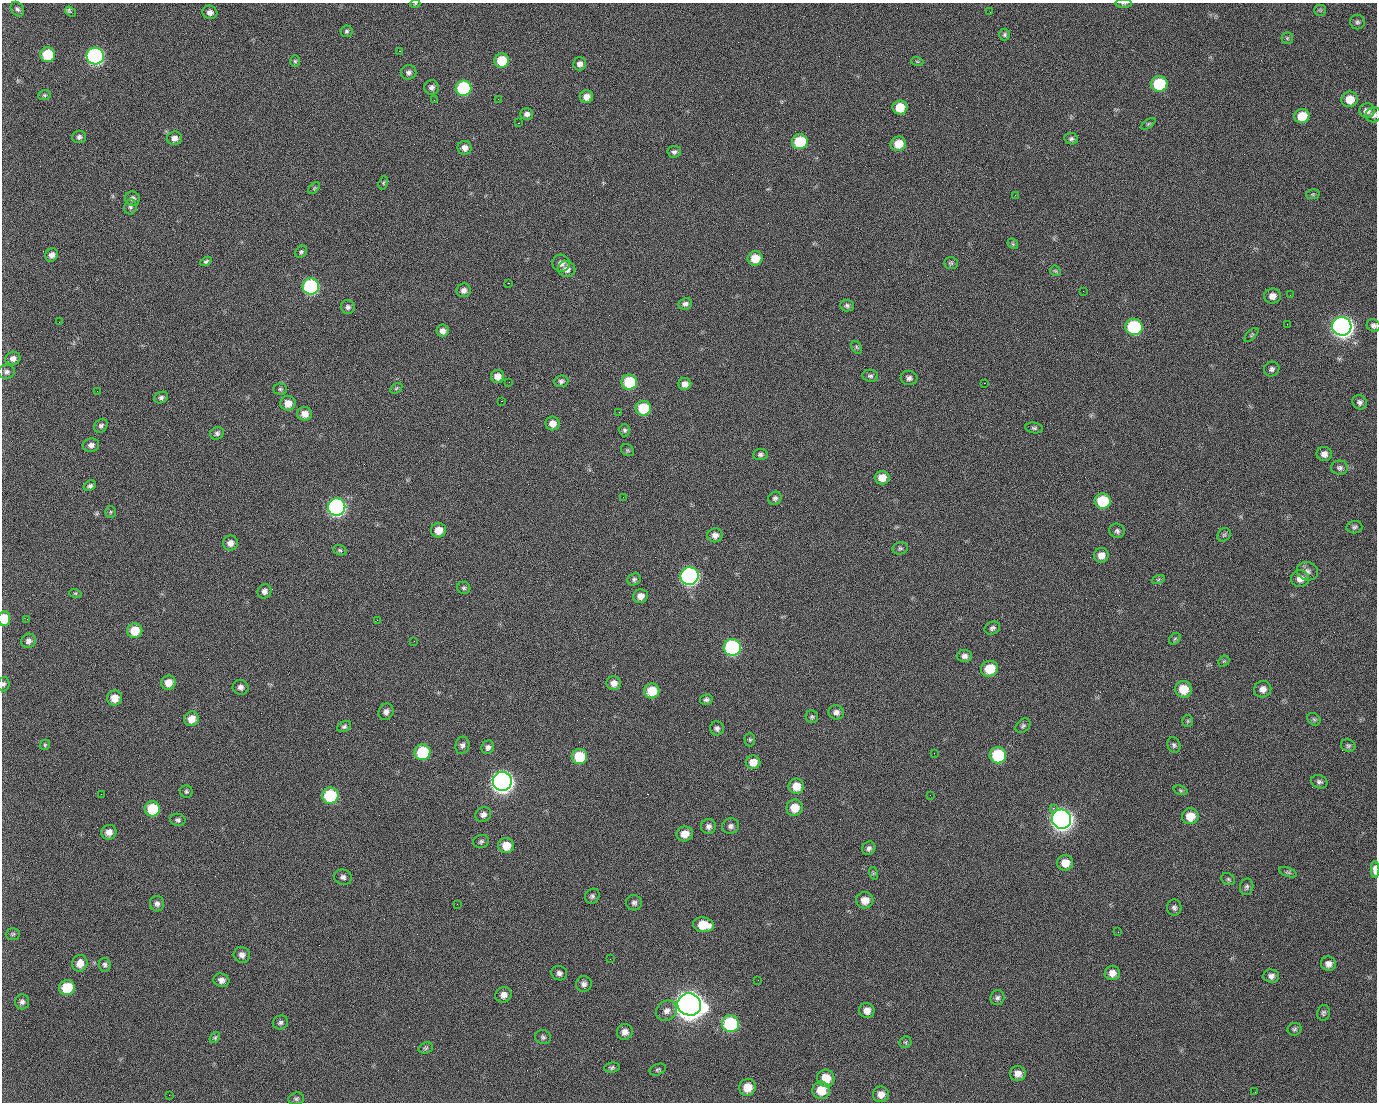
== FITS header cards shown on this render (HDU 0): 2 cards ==
NAXIS1  =                 1375 / length of data axis 1
NAXIS2  =                 1100 / length of data axis 2

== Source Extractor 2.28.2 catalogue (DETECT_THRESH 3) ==
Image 1375 x 1100 px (HDU 0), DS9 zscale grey, 1 PNG px = 1 image px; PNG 1379 x 1104 px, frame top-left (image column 1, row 1100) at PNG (2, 3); each listed source drawn as its Kron ellipse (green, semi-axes under 4 px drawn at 4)
Background 1450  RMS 28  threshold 84.8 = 3 sigma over >= 5 px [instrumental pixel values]
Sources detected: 245; all 245 listed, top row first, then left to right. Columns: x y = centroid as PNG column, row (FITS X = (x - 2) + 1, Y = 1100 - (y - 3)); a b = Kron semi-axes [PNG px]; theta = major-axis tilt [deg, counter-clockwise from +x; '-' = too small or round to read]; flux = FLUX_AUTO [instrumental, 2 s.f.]
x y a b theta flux
415 4 5 3 - 1.5e+03
1123 4 8 4 0 2.7e+03
17 9 8 6 -55 4.6e+03
1320 10 5 5 - 2.7e+03
70 12 6 3 -36 5.9e+03
210 12 7 6 - 8.2e+03
990 12 2 2 - 1.7e+03
1357 22 7 7 - 4.7e+03
347 31 6 6 - 3.8e+03
1005 35 6 5 - 3.5e+03
1287 38 6 5 - 2.9e+03
399 51 2 2 - 2.1e+04
48 54 7 7 - 7.5e+04
95 56 8 8 - 5.2e+05
295 61 6 5 - 2.9e+03
502 61 7 7 - 5.8e+04
917 61 6 4 -19 2.4e+03
580 64 6 6 - 7.6e+03
408 72 8 7 - 6.6e+03
1159 84 8 8 - 1.1e+05
432 87 7 7 - 7.2e+03
464 88 8 8 - 1.8e+05
44 95 6 5 - 3.0e+03
586 97 6 6 - 1.3e+04
498 99 3 2 - 1.3e+03
1350 99 8 7 - 2.7e+04
434 100 2 2 - 3.9e+03
900 107 7 7 - 3.6e+04
1367 111 8 7 - 1.1e+04
527 114 6 5 - 6.3e+03
1374 115 8 7 - 7.1e+03
1302 116 8 7 - 3.6e+04
518 123 2 2 - 2.4e+04
1148 124 8 4 35 3.1e+03
79 137 7 6 - 5.3e+03
174 138 8 6 7 1.0e+04
1071 139 7 5 -10 4.5e+03
800 142 8 7 - 9.3e+04
898 144 8 7 - 3.2e+04
465 148 7 7 - 1.0e+04
674 152 7 6 - 5.3e+03
383 183 7 4 73 2.6e+03
314 188 7 4 46 3.0e+03
1313 194 7 5 11 2.7e+03
1015 195 2 2 - 6.9e+03
132 198 7 7 - 6.5e+03
130 207 7 6 - 4.7e+03
1013 244 6 4 -47 2.7e+03
301 252 6 5 - 3.7e+03
52 255 7 6 - 8.9e+03
755 258 7 7 - 3.3e+04
206 261 6 4 29 3.4e+03
561 263 9 8 - 1.0e+04
951 263 7 6 - 4.0e+03
567 269 9 8 - 1.2e+04
1055 271 6 4 -43 2.6e+03
508 283 2 2 - 5.4e+04
311 286 8 8 - 3.2e+05
464 290 7 6 - 7.7e+03
1083 291 2 2 - 3.1e+03
1290 295 2 2 - 2.1e+03
1272 296 8 7 - 1.2e+04
685 304 7 6 - 6.4e+03
847 305 7 6 - 4.4e+03
348 307 7 6 - 5.8e+03
59 322 2 2 - 1.2e+03
1287 324 2 2 - 9.3e+02
1374 325 7 6 - 5.9e+03
1342 326 9 9 - 1.5e+06
1134 327 8 8 - 1.8e+05
443 331 6 6 - 9.7e+03
1251 335 9 4 44 2.8e+03
857 347 7 4 -59 2.9e+03
13 358 7 6 - 9.2e+03
1272 369 8 7 - 5.5e+03
6 372 8 7 - 6.0e+03
498 376 6 6 - 1.5e+04
870 376 8 6 -4 4.6e+03
909 378 8 7 - 6.8e+03
561 381 7 6 - 4.9e+03
509 382 2 2 - 9.6e+02
629 382 8 7 - 9.5e+04
984 383 2 2 - 1.9e+04
685 384 6 6 - 1.0e+04
396 388 6 4 31 2.6e+03
280 389 7 5 -1 3.6e+03
97 391 2 2 - 1.3e+03
161 398 7 5 24 5.1e+03
501 401 3 2 - 5.8e+04
1360 402 7 6 - 6.1e+03
288 403 7 7 - 1.8e+04
643 408 7 7 - 6.9e+04
619 412 2 2 - 7.5e+02
305 414 7 7 - 1.5e+04
552 423 7 7 - 1.5e+04
101 426 7 6 - 4.8e+03
1034 428 9 5 -8 4.0e+03
624 430 6 5 - 3.9e+03
217 433 7 6 - 4.9e+03
91 445 8 7 - 8.5e+03
627 450 7 5 -35 2.9e+03
760 454 7 5 5 4.8e+03
1324 454 7 7 - 9.9e+03
1340 468 8 7 - 5.8e+03
882 478 7 7 - 2.1e+04
90 486 6 5 - 4.8e+03
623 497 2 2 - 2.9e+03
775 498 7 6 - 4.9e+03
1103 501 8 7 - 9.0e+04
337 507 8 8 - 5.8e+05
111 512 6 5 - 2.9e+03
1354 527 8 6 7 4.6e+03
438 530 7 7 - 2.1e+04
1117 531 8 7 - 5.2e+03
715 535 7 7 - 9.7e+03
1224 535 7 6 - 3.6e+03
230 543 7 7 - 1.1e+04
900 548 8 6 12 4.1e+03
340 550 7 5 -20 3.2e+03
1101 555 7 7 - 1.4e+04
1307 571 11 9 -20 9.3e+03
689 576 9 9 - 6.8e+05
634 579 7 6 - 4.2e+03
1300 579 9 8 - 1.3e+04
1158 580 6 4 20 3.1e+03
464 588 7 6 - 3.8e+03
264 591 7 6 - 7.8e+03
75 593 6 4 -17 2.3e+03
640 596 7 7 - 1.3e+04
4 619 7 6 - 3.7e+04
27 619 2 2 - 4.0e+03
377 620 2 2 - 1.1e+04
992 628 8 6 24 5.2e+03
135 631 7 7 - 4.1e+04
1175 639 6 5 - 3.4e+03
28 641 7 7 - 7.2e+03
414 641 2 2 - 8.5e+02
732 647 8 8 - 3.2e+05
964 656 7 6 - 8.0e+03
1224 661 6 4 43 3.0e+03
989 669 9 8 - 4.6e+04
168 683 7 7 - 1.9e+04
614 683 7 7 - 1.2e+04
3 684 7 6 - 4.2e+03
241 687 8 7 - 7.6e+03
1183 689 8 8 - 3.9e+04
1263 689 8 8 - 1.1e+04
652 691 7 7 - 4.5e+04
114 698 7 7 - 2.0e+04
706 699 6 5 - 5.4e+03
386 712 8 7 - 8.4e+03
836 712 8 7 - 8.3e+03
812 717 6 6 - 3.6e+03
191 719 7 7 - 2.1e+04
1314 719 7 5 -43 3.4e+03
1188 721 5 5 - 2.9e+03
1023 726 8 6 41 4.1e+03
344 727 7 5 24 4.2e+03
717 728 7 7 - 5.4e+03
750 740 7 5 -89 3.1e+03
45 745 5 4 - 2.6e+03
462 745 9 7 80 6.8e+03
1174 745 8 6 -69 4.6e+03
1348 746 7 6 - 4.0e+03
488 747 7 6 - 6.6e+03
422 752 8 8 - 9.8e+04
934 753 2 2 - 1.6e+03
998 755 8 8 - 1.2e+05
579 757 7 7 - 7.1e+04
753 762 7 6 - 2.0e+04
502 781 9 9 - 1.5e+06
1319 782 8 6 -20 5.4e+03
796 786 7 7 - 2.4e+04
1181 790 7 4 -20 2.9e+03
186 791 6 6 - 3.6e+03
101 794 2 2 - 2.4e+03
930 795 2 2 - 6.4e+03
330 796 8 8 - 1.4e+05
795 808 8 8 - 2.9e+04
1053 808 2 2 - 1.6e+04
152 809 8 7 - 7.2e+04
483 815 8 7 - 8.2e+03
1190 816 8 8 - 3.1e+04
1061 819 10 9 - 1.5e+06
178 820 8 6 -12 4.8e+03
708 826 7 7 - 7.3e+03
731 826 8 7 - 6.9e+03
109 832 8 7 - 1.3e+04
685 834 8 7 - 2.1e+04
481 841 8 6 18 4.5e+03
506 846 8 7 - 2.7e+04
869 848 7 6 - 6.1e+03
1065 863 8 7 - 2.2e+04
1375 870 8 4 -88 1.8e+04
1288 872 9 4 -18 3.7e+03
873 873 6 4 -72 2.6e+03
343 877 9 7 -16 6.4e+03
1228 879 7 5 -28 3.5e+03
1247 887 8 6 75 4.9e+03
592 896 8 7 - 4.8e+03
865 900 8 8 - 1.9e+04
634 903 8 7 - 6.0e+03
157 904 8 7 - 6.7e+03
457 904 2 2 - 1.5e+03
1174 908 8 7 - 5.6e+03
703 925 10 7 -8 4.3e+04
1118 932 2 2 - 2.6e+03
13 934 7 6 - 3.5e+03
242 955 8 8 - 8.7e+03
610 959 2 2 - 2.4e+03
80 963 8 7 - 1.8e+04
1328 964 7 7 - 1.0e+04
105 965 7 6 - 4.7e+03
559 973 8 7 - 6.3e+03
1112 973 7 7 - 1.3e+04
1271 976 8 7 - 8.6e+03
221 980 8 6 -16 9.7e+03
758 980 2 2 - 2.0e+03
584 984 8 7 - 7.0e+03
67 988 8 7 - 5.8e+04
504 995 8 7 - 1.3e+04
997 998 7 7 - 5.5e+03
22 1002 7 7 - 6.2e+03
689 1004 12 11 - 3.3e+06
666 1011 11 9 40 1.2e+04
867 1011 8 7 - 1.3e+04
1323 1013 8 6 79 4.4e+03
280 1022 8 7 - 5.4e+03
730 1024 8 8 - 1.9e+05
1294 1029 7 6 - 4.3e+03
625 1032 8 7 - 1.1e+04
543 1037 8 7 - 4.8e+03
215 1038 6 4 49 2.7e+03
905 1042 6 5 - 3.4e+03
426 1048 7 5 21 3.4e+03
612 1067 8 5 7 4.1e+03
658 1070 8 5 22 3.5e+03
1018 1074 8 7 - 1.2e+04
826 1078 9 8 - 3.6e+04
747 1087 8 8 - 3.0e+04
821 1090 9 8 - 3.7e+04
1255 1092 2 2 - 9.0e+02
881 1094 8 8 - 1.4e+04
169 1095 2 2 - 5.2e+03
296 1099 8 6 8 4.2e+03
At the frame edge (FLAGS 8, measured only in part): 7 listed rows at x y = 415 4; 1123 4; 1374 115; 1374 325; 4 619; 3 684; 1375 870